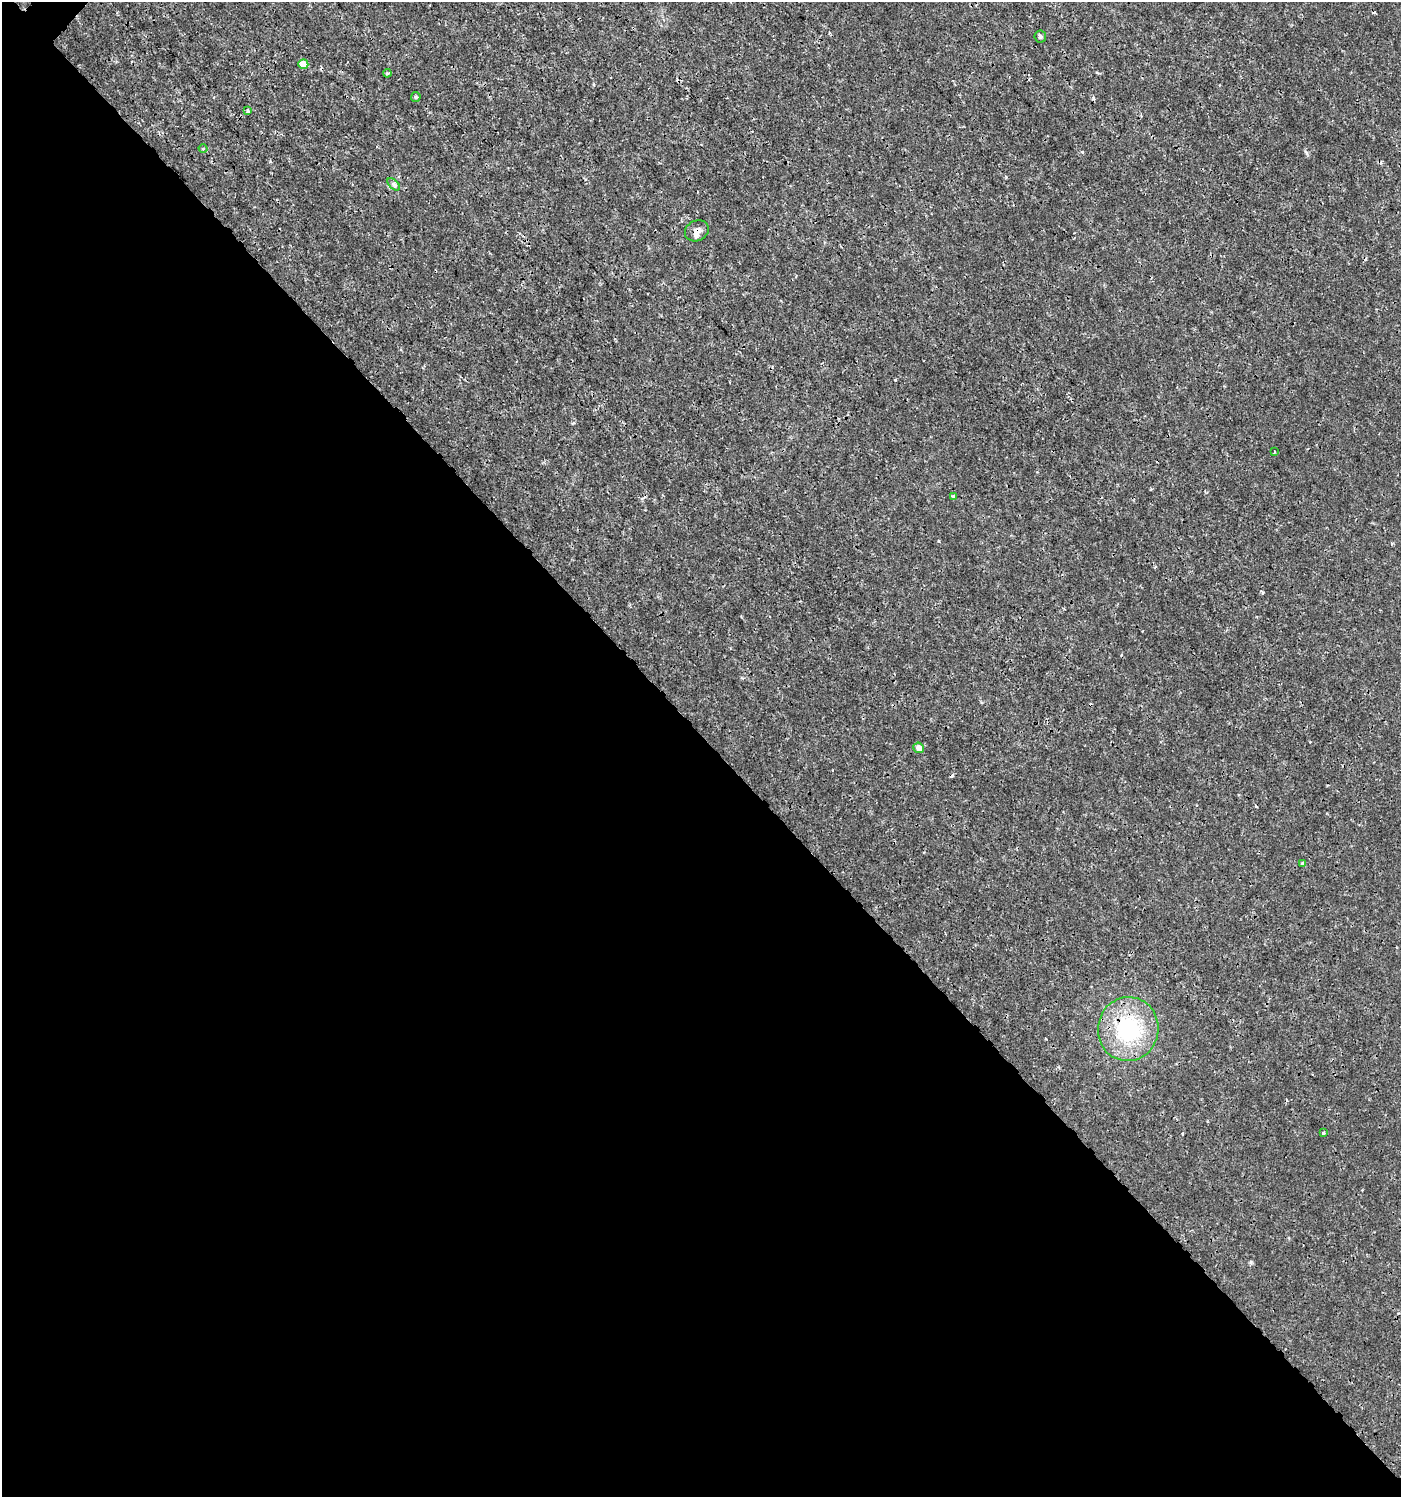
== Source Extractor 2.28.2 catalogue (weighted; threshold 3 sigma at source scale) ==
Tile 14 of 4 x 4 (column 2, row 4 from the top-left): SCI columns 1598-2996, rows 50-1544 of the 6057 x 6072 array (HDU 1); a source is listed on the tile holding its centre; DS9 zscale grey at full resolution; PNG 1403 x 1499 px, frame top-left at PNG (2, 2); each listed source drawn as its Kron ellipse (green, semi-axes under 4 px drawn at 4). Shown black and unused: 51% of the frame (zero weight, under 3 of 4 exposures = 5% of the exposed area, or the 3 px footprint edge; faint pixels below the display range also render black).
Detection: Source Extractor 2.28.2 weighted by HDU 2 'WHT'; one run over the whole footprint, this tile lists its part. Background 0.00101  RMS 7.8e-04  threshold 0.0035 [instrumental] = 3 sigma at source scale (4.5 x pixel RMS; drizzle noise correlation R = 1.50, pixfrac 1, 0.0396/0.0396 arcsec/px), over >= 5 px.
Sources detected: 21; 6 cosmic-ray / hot-pixel residue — neither listed nor drawn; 1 inside a brighter listed object's ellipse — not listed separately; the other 14 listed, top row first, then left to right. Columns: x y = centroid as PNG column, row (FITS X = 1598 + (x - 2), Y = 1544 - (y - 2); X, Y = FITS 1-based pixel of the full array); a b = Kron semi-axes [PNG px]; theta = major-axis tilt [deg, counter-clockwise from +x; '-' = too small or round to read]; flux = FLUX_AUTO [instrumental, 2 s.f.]
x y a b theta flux
1040 36 6 6 - 0.16
303 64 5 5 - 1
387 73 4 4 - 0.1
416 97 5 5 - 0.095
248 111 3 3 - 0.16
203 149 4 3 - 0.072
394 184 7 4 -44 0.18
697 231 12 10 27 0.47
1274 452 4 2 - 0.06
954 497 4 3 - 0.2
919 748 5 5 - 0.53
1303 864 4 4 - 0.22
1128 1029 32 30 82 7.6
1323 1133 3 3 - 0.2
Overlapping masked pixels (flux is a lower limit): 2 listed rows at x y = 697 231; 1128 1029
Unlisted compact peaks at least as high as the median listed source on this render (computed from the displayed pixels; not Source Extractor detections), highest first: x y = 1251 1262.